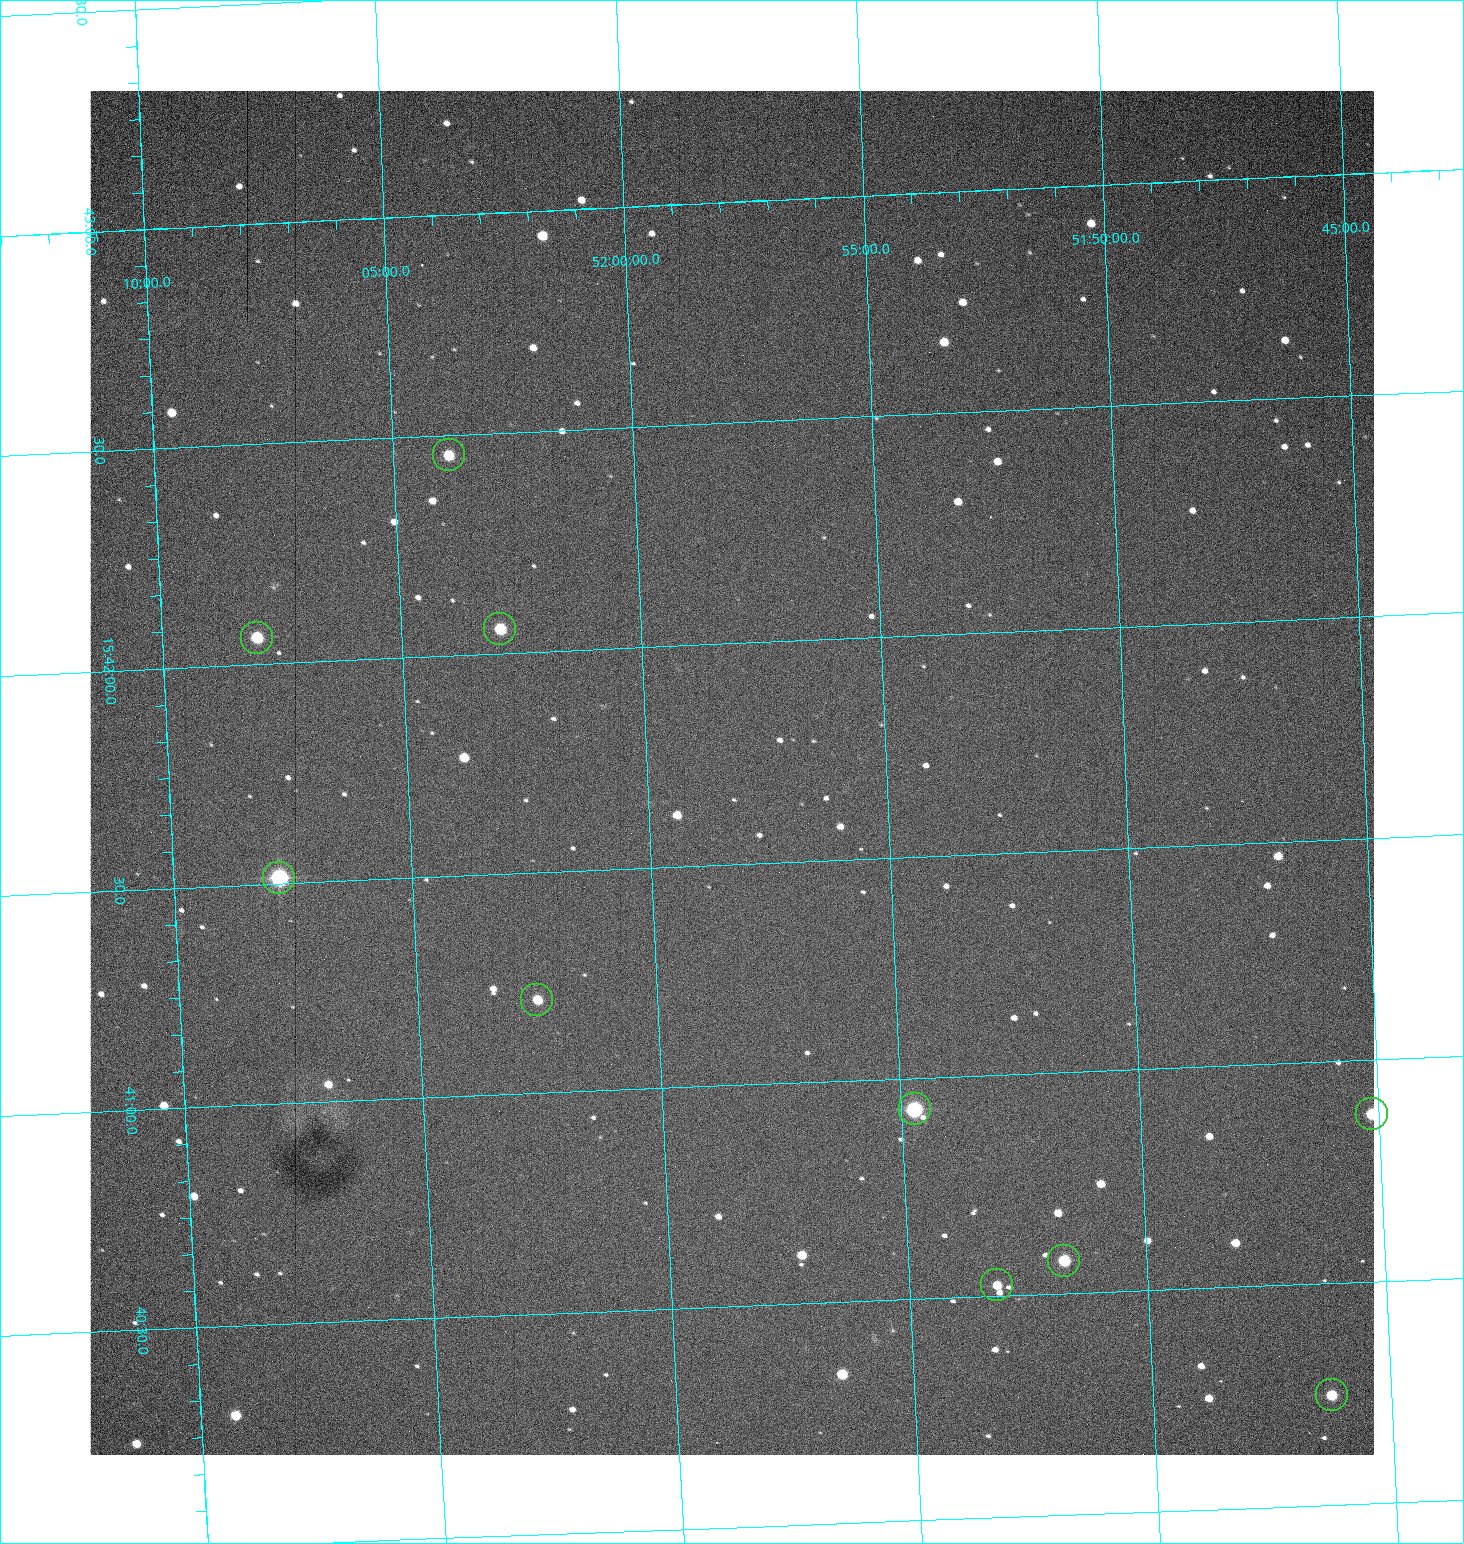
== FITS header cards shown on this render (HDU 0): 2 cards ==
NAXIS1  =                 1284 /fastest changing axis
NAXIS2  =                 1364 /next to fastest changing axis

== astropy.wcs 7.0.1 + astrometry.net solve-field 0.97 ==
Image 1284 x 1364 px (HDU 0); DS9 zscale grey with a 90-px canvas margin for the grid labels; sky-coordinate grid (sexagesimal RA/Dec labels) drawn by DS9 from the SOLVED WCS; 10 Tycho-2 reference stars matched to detected sources circled (green)
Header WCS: RA---TAN/DEC--TAN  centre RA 15:41:42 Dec +51:58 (235.43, +51.97 deg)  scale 1.26 arcsec/px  FOV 26.9' x 28.5'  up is +93 deg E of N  parity flipped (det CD > 0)
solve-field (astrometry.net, Tycho-2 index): VERIFIED the header's WCS against the Tycho-2 star catalogue (10 matches, 0 conflicts) and refined it, rather than solving blind
Solved WCS: RA---TAN-SIP/DEC--TAN-SIP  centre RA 15:41:42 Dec +51:58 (235.43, +51.97 deg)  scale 1.25 arcsec/px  FOV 26.9' x 28.6'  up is +92 deg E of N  parity flipped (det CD > 0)
The solver's refit moves the header's centre by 1 arcsec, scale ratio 0.9994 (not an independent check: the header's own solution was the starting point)
Tycho-2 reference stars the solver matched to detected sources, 10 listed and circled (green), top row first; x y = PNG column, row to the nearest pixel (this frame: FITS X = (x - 90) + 1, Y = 1364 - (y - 91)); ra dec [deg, ICRS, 3 dp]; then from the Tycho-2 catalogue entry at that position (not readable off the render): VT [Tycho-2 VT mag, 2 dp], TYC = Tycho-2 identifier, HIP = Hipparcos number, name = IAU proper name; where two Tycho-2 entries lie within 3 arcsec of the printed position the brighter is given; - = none
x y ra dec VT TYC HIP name
449 455 235.614 +52.064 11.61 3489-1132-1 - -
500 629 235.514 +52.049 11.19 3489-1407-1 - -
257 638 235.515 +52.133 11.12 3489-1380-1 - -
279 878 235.378 +52.130 9.31 3489-1322-1 76850 -
537 1000 235.303 +52.042 11.52 3489-958-1 - -
915 1109 235.232 +51.912 9.59 3489-824-1 - -
1372 1114 235.219 +51.752 10.98 3489-1435-1 - -
1064 1261 235.143 +51.862 10.97 3489-1016-1 - -
997 1285 235.131 +51.886 12.29 3489-908-1 - -
1332 1395 235.062 +51.771 11.53 3489-1453-1 - -